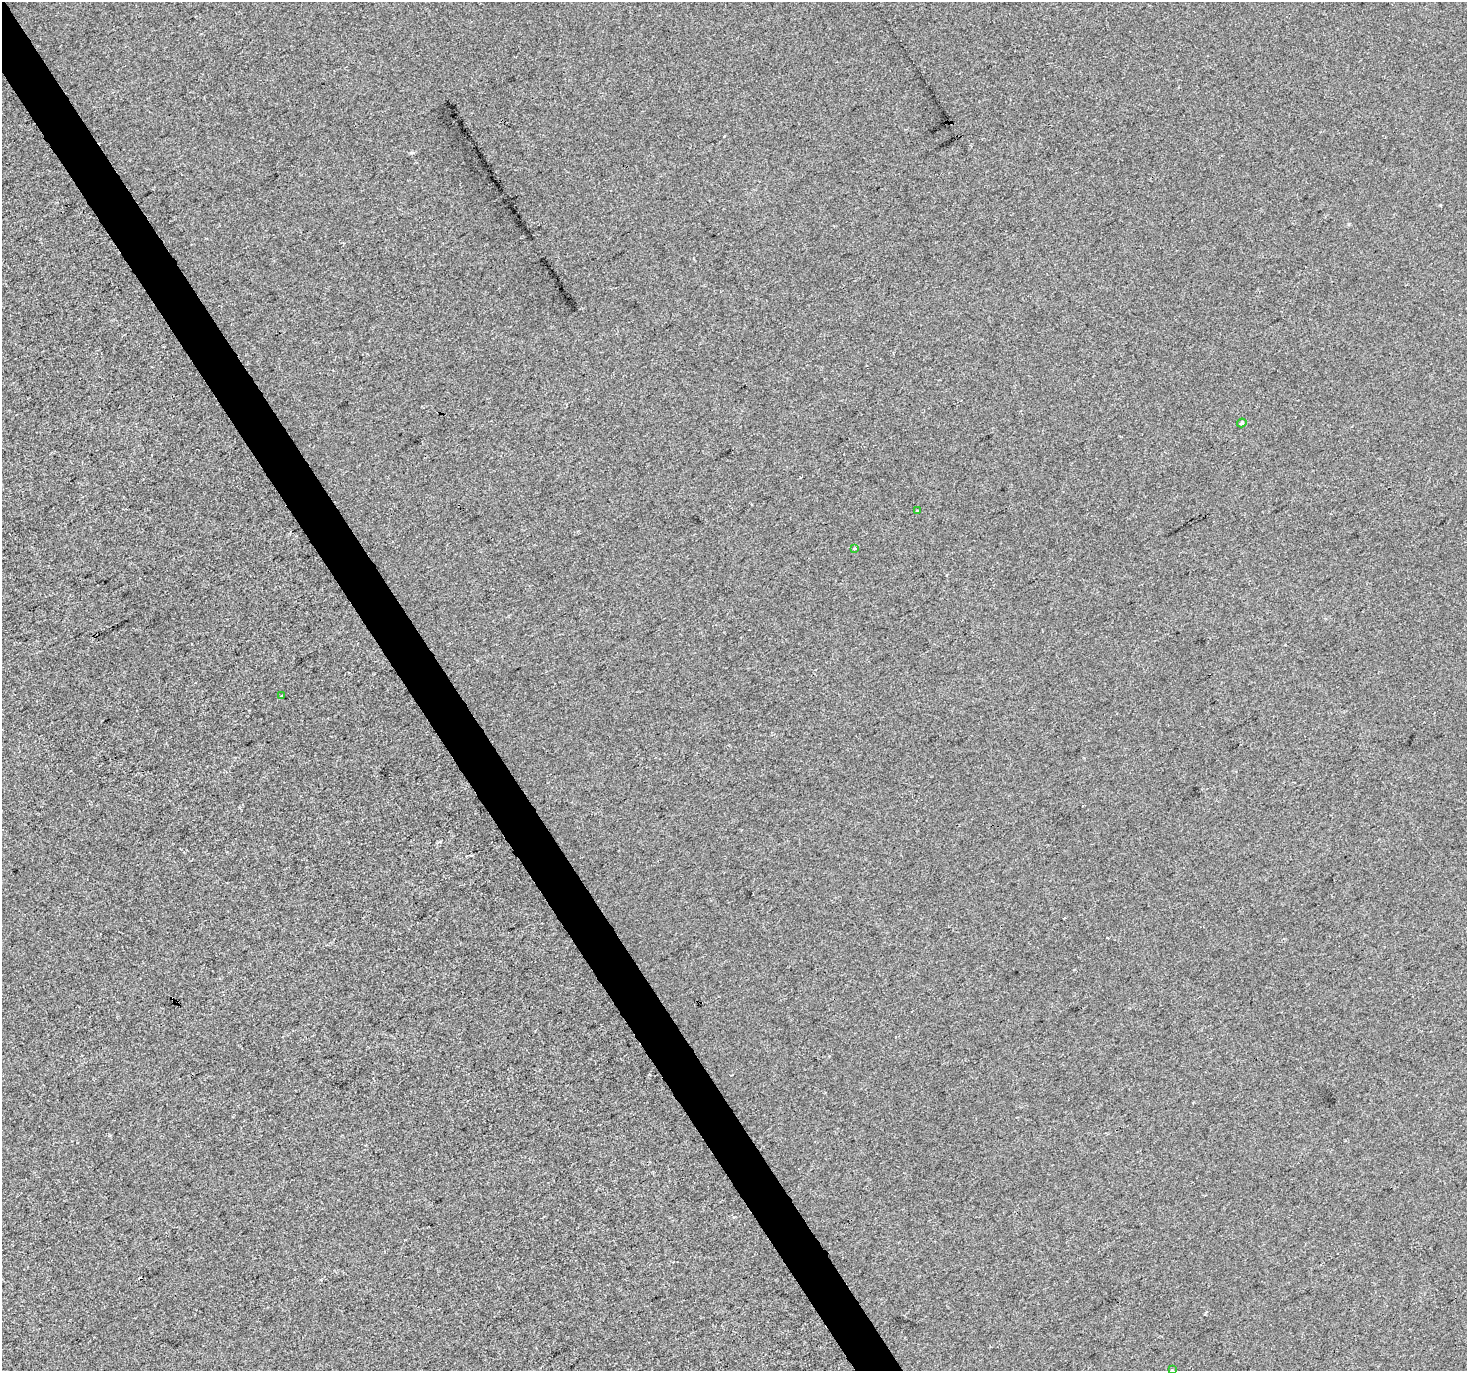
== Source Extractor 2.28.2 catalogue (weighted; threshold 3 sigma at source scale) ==
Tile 11 of 4 x 4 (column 3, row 3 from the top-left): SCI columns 2933-4397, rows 1545-2913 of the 5862 x 5765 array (HDU 1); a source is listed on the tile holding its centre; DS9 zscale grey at full resolution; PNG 1469 x 1373 px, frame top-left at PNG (2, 2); each listed source drawn as its Kron ellipse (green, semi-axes under 4 px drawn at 4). Shown black and unused: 3% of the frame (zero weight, under 2 of 3 exposures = <1% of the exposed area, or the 3 px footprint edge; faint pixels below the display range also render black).
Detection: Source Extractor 2.28.2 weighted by HDU 2 'WHT'; one run over the whole footprint, this tile lists its part. Background -8.44e-04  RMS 0.0056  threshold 0.025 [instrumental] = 3 sigma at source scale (4.5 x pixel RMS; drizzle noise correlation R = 1.50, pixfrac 1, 0.0396/0.0396 arcsec/px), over >= 5 px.
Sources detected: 10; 5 cosmic-ray / hot-pixel residue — neither listed nor drawn; the other 5 listed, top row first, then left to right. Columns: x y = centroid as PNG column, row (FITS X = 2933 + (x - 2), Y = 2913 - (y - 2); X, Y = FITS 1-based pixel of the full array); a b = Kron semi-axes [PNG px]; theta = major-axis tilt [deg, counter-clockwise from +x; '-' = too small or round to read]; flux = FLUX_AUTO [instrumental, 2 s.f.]
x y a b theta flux
1242 423 5 4 - 1.1
917 511 3 3 - 1.7
855 548 4 3 - 0.77
281 696 3 2 - 0.9
1172 1370 3 3 - 0.45
Isophote crosses this tile's border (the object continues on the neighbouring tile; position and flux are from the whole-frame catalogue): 1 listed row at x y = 1172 1370